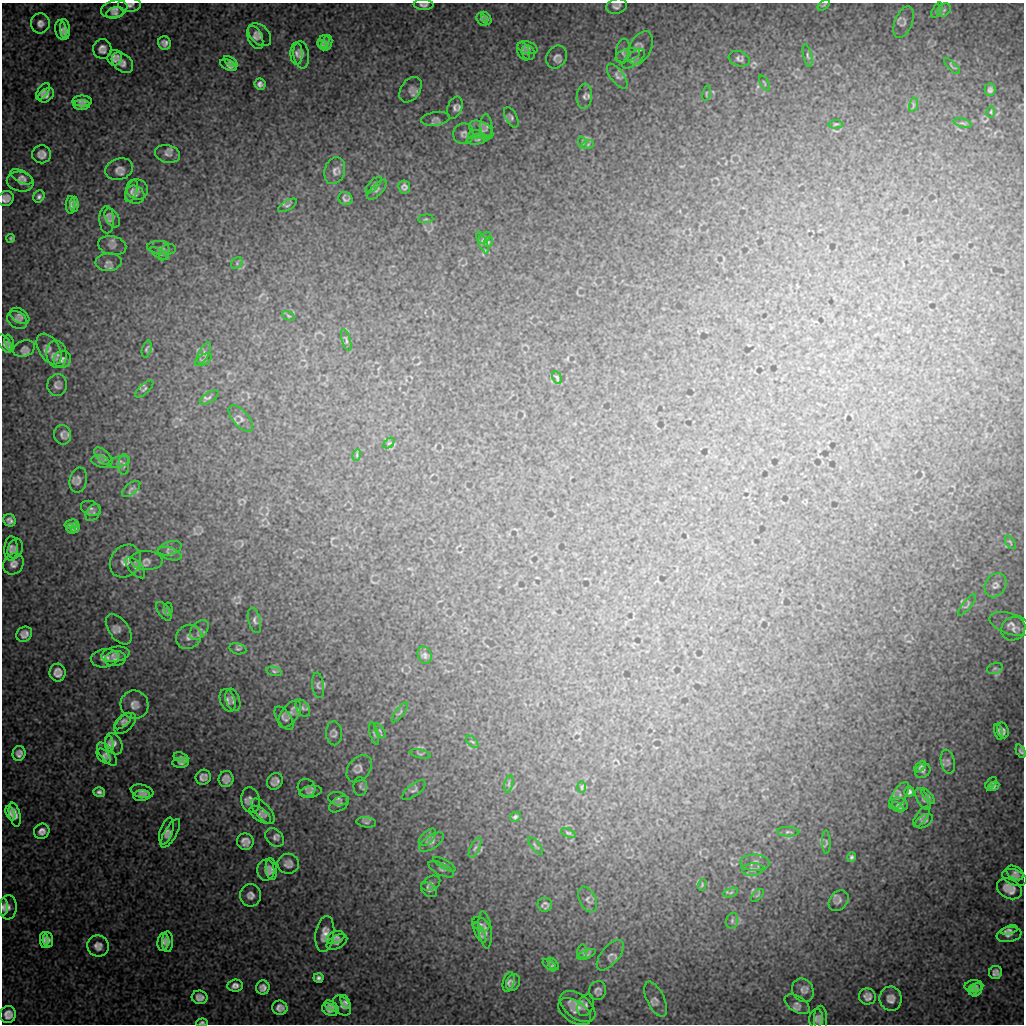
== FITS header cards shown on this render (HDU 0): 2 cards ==
NAXIS1  =                 1022 / length of data axis 1
NAXIS2  =                 1022 / length of data axis 2

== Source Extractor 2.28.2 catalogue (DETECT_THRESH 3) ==
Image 1022 x 1022 px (HDU 0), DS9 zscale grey, 1 PNG px = 1 image px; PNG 1026 x 1026 px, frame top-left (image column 1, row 1022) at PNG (2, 3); each listed source drawn as its Kron ellipse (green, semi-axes under 4 px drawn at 4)
Background 8930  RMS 46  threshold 138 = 3 sigma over >= 5 px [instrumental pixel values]
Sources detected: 296; all 296 listed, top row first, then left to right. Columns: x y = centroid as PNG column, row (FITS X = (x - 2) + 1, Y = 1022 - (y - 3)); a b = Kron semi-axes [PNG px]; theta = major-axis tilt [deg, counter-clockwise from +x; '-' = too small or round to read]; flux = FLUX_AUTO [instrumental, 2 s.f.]
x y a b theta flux
129 5 11 7 0 13000
424 5 10 5 -3 9600
824 5 7 3 36 3700
616 6 10 7 15 12000
114 9 13 8 14 17000
937 10 8 3 60 3900
944 10 7 6 - 8700
115 13 9 5 17 8800
486 18 7 3 -57 6200
482 19 7 5 -57 7500
903 22 17 8 68 12000
40 23 10 9 - 15000
65 29 10 5 -85 13000
61 30 10 5 -77 9600
260 35 14 9 -45 11000
255 37 12 7 -67 12000
323 42 7 5 52 5500
164 43 7 6 - 13000
327 43 8 5 74 8300
322 45 5 3 - 6200
527 48 10 6 -15 7500
640 48 18 10 64 18000
102 49 10 9 - 18000
524 51 9 6 -68 5500
623 51 13 7 82 10000
528 52 8 6 -57 5600
296 53 11 6 -89 11000
301 55 14 7 -83 12000
628 55 13 6 18 10000
808 56 11 4 -77 5500
556 57 12 10 60 13000
115 58 8 7 - 18000
634 59 13 6 39 11000
739 59 11 7 -19 9700
231 62 8 3 -33 7000
122 63 12 8 -42 18000
228 65 9 5 -26 9100
952 66 10 2 -45 3600
617 76 15 6 -53 13000
764 83 8 2 -62 2400
260 84 6 5 - 10000
411 90 14 9 55 15000
990 90 6 5 - 9200
43 91 10 5 57 7600
706 93 7 3 77 3200
46 95 9 6 37 12000
584 96 12 7 83 12000
82 101 10 5 0 12000
82 105 8 5 0 10000
913 105 7 4 72 5000
455 108 11 7 69 13000
991 112 5 3 - 2900
511 117 11 5 -62 8500
435 119 14 7 8 12000
963 123 9 4 -18 5200
835 124 7 3 5 3200
486 126 12 6 -85 8900
481 130 13 8 -30 16000
464 134 10 10 - 12000
475 135 7 4 20 5700
478 139 11 5 10 8000
583 143 6 4 -71 4100
588 144 6 4 20 4000
42 154 9 9 - 20000
167 154 13 8 -13 15000
119 169 14 10 17 19000
335 171 14 10 73 17000
22 177 12 6 -27 10000
20 182 13 10 -11 17000
373 185 10 4 47 6600
404 187 6 6 - 10000
137 189 11 10 - 11000
377 190 13 5 47 9800
132 191 11 5 70 9600
135 195 10 9 - 11000
39 197 6 5 - 7600
6 198 8 7 - 16000
345 199 7 6 - 9800
74 204 7 4 90 9300
71 205 9 5 88 10000
287 205 10 4 31 6900
112 218 10 6 -59 11000
426 219 7 3 5 3300
107 220 13 7 -88 11000
11 238 4 3 - 4500
485 238 7 3 38 4100
483 242 12 3 -67 7000
488 242 5 3 - 2700
112 246 14 9 -12 14000
162 248 14 6 -8 11000
164 253 8 4 67 6500
159 254 10 4 -28 5800
108 262 13 9 2 16000
237 263 6 5 - 6900
20 316 10 6 -34 9800
288 316 7 4 -33 4100
17 320 11 8 -35 12000
346 340 11 3 -73 5300
9 343 8 4 -75 7000
5 344 10 5 -56 9800
24 349 11 7 19 13000
49 349 17 10 -58 21000
147 349 9 4 73 6300
204 353 12 5 65 11000
57 354 13 10 -83 16000
62 359 9 8 - 14000
204 360 9 5 28 6500
557 378 7 3 -64 4800
57 385 11 10 - 13000
144 389 11 5 42 7200
209 397 10 5 34 7800
241 418 16 7 -49 14000
63 435 10 8 -78 15000
389 443 6 4 43 3600
357 455 6 3 73 3300
103 457 11 6 -45 10000
101 462 9 5 -16 7500
119 462 11 5 16 8600
124 465 10 5 87 7900
78 480 13 8 78 14000
131 489 11 5 39 8700
91 508 10 7 -21 9800
93 513 9 6 54 9100
10 520 6 6 - 11000
72 524 7 4 14 8000
75 528 5 4 - 5000
71 529 5 4 - 4400
1010 542 8 2 -57 3200
11 548 12 6 86 12000
170 548 12 6 16 8600
15 549 10 7 69 9900
170 554 12 6 -18 7700
147 560 16 9 -2 16000
125 561 17 14 53 24000
13 564 11 9 47 16000
135 568 13 6 -48 10000
995 585 13 10 57 13000
967 605 13 4 51 5400
168 609 7 3 -86 4600
164 611 11 5 -55 7500
254 620 13 6 -75 10000
1011 624 22 10 -18 19000
119 629 17 10 -53 18000
1013 629 12 11 - 18000
199 630 11 7 47 15000
24 634 8 7 - 18000
189 637 13 11 38 21000
238 649 8 5 -11 6100
115 654 14 7 10 14000
425 655 9 6 -71 8500
105 658 14 9 9 19000
115 659 10 7 9 10000
995 668 8 5 18 7200
274 671 8 4 -14 6000
58 673 9 8 - 21000
318 685 13 6 -83 8000
228 700 11 7 -70 12000
233 700 11 7 -72 9800
134 705 14 13 - 26000
303 708 9 6 -56 9000
400 712 12 3 52 4800
290 714 15 8 55 21000
284 718 13 6 -56 9800
123 721 10 5 43 10000
125 723 13 7 44 13000
1003 730 8 5 -71 9200
380 731 8 4 -55 6000
998 732 8 3 -77 6000
334 733 12 8 -87 9700
374 733 12 3 -75 4500
472 742 7 3 -44 3300
109 744 9 3 -86 7700
114 744 11 8 -63 15000
1021 751 7 4 -65 7300
19 753 7 6 - 15000
107 754 14 6 -52 12000
420 754 10 2 -12 3300
103 756 8 5 -48 7200
181 758 8 5 -20 9400
948 762 12 7 -78 9400
181 763 8 5 0 8600
920 767 7 4 45 6100
359 769 15 10 49 14000
923 771 8 6 33 7400
203 777 8 7 - 15000
226 779 8 7 - 16000
275 781 9 7 51 15000
991 783 7 4 47 6500
509 784 9 3 77 4600
994 786 6 4 32 5600
360 787 9 6 -86 7100
582 787 6 4 90 3600
307 788 9 8 - 8100
414 790 14 6 38 8800
142 791 11 6 -12 13000
99 792 6 5 - 10000
310 792 11 6 10 8900
909 792 5 5 - 8600
142 796 8 5 4 9700
899 796 15 7 57 12000
928 796 9 4 -51 5900
338 799 10 6 -11 8900
923 799 12 6 -59 9200
251 800 13 9 -81 18000
339 804 11 6 34 8300
900 804 8 6 -23 8200
898 807 7 4 -32 5400
263 811 15 7 -48 12000
10 813 8 3 -67 11000
15 815 12 5 -77 19000
260 815 12 6 -36 10000
515 817 6 4 47 6300
921 817 11 5 55 8600
924 821 10 6 32 8100
366 822 10 5 -7 7200
42 831 8 7 - 16000
166 831 14 6 73 14000
788 832 11 4 -2 8200
170 833 16 6 60 11000
568 833 8 4 -23 4700
427 837 11 6 44 10000
275 838 10 8 -46 12000
245 842 8 8 - 19000
431 842 14 6 33 13000
826 842 11 4 -89 7000
535 846 11 2 -51 4100
475 848 11 4 63 9900
851 857 5 4 - 6400
755 863 15 8 0 13000
288 864 11 10 - 17000
444 864 13 4 -29 6500
271 869 11 5 -82 7300
441 869 14 6 -27 9800
753 869 11 6 6 11000
266 870 10 8 -88 16000
1015 873 9 6 -32 10000
1014 877 13 7 -21 12000
431 883 10 6 26 11000
702 885 6 3 73 3300
1009 889 13 9 -30 29000
429 890 9 6 -37 8800
731 892 8 3 19 4900
251 895 11 10 - 19000
757 895 8 3 45 3500
588 899 13 8 -64 11000
839 901 11 8 49 14000
545 905 7 7 - 9500
3 907 8 5 86 13000
8 907 12 8 86 17000
732 921 8 6 76 7700
481 924 9 6 -29 7500
485 930 19 6 -83 15000
1009 930 9 4 15 10000
480 933 11 4 -63 12000
325 934 18 9 82 30000
1009 935 12 7 10 14000
335 938 9 6 22 8700
44 940 8 4 -86 9400
48 940 7 5 -86 12000
163 942 9 5 83 12000
168 942 10 5 -90 11000
337 942 11 6 28 14000
98 946 11 10 - 20000
582 951 7 5 -88 4900
586 954 10 4 21 6000
610 955 18 9 50 13000
553 964 7 3 -50 5200
550 965 8 3 -39 4800
996 972 7 6 - 13000
318 978 5 4 - 8500
509 982 10 5 75 7200
513 982 8 6 62 8400
235 986 7 6 - 13000
974 986 9 6 2 8700
263 988 7 7 - 14000
803 990 12 10 -57 16000
972 990 5 4 - 5200
976 990 7 5 60 8200
598 991 9 8 - 11000
867 996 8 8 - 16000
200 997 8 6 -10 16000
656 999 19 8 -64 18000
891 999 12 11 - 22000
345 1002 7 4 -66 7600
797 1004 14 7 -31 14000
342 1005 11 7 -52 11000
586 1005 11 8 66 11000
331 1006 8 3 -30 9400
578 1007 20 12 -38 38000
280 1008 7 7 - 17000
330 1010 8 5 -30 13000
574 1012 18 10 -33 21000
8 1014 8 8 - 22000
816 1019 10 7 84 8700
821 1019 13 6 -89 12000
202 1023 6 3 2 7300
At the frame edge (FLAGS 8, measured only in part): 6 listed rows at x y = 129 5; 424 5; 616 6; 6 198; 3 907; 202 1023